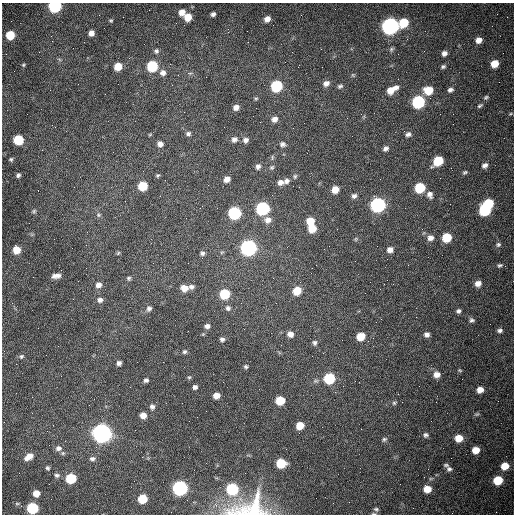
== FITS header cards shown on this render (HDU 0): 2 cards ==
NAXIS1  =                  512 /fastest changing axis
NAXIS2  =                  512 /next to fastest changing axis

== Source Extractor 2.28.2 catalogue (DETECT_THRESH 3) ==
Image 512 x 512 px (HDU 0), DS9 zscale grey, 1 PNG px = 1 image px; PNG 516 x 516 px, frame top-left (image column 1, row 512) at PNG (2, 3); no overlay
Background 1530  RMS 24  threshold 71.1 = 3 sigma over >= 5 px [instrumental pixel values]
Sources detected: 152; all 152 listed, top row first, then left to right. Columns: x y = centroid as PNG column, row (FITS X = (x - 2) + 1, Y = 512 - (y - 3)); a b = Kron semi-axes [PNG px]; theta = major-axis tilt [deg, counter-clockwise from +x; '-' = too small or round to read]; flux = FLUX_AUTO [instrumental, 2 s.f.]
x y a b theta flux
55 6 7 6 - 2.1e+05
182 12 6 5 - 1.0e+04
213 14 4 4 - 4.2e+03
188 17 6 6 - 2.2e+04
267 19 6 5 - 9.2e+03
111 20 5 4 - 1.8e+03
404 23 7 6 - 4.7e+04
390 26 8 7 - 7.3e+05
91 33 5 5 - 8.5e+03
10 35 6 6 - 4.4e+04
51 36 2 2 - 1.1e+03
479 40 6 6 - 1.1e+04
391 49 7 5 69 3.0e+03
156 51 7 6 - 3.8e+03
444 53 6 5 - 6.5e+03
494 64 6 6 - 2.4e+04
23 65 5 4 - 1.9e+03
118 66 6 6 - 2.6e+04
152 66 7 6 - 9.7e+04
443 66 5 4 - 3.1e+03
163 73 7 7 - 7.7e+03
189 73 8 4 0 2.6e+03
326 83 8 7 - 8.0e+03
276 86 7 7 - 1.3e+05
340 86 7 5 20 3.5e+03
395 87 7 5 26 6.7e+03
390 90 10 8 47 1.4e+04
428 90 8 7 - 3.4e+04
450 90 7 5 21 5.1e+03
105 94 2 2 - 9.1e+02
486 97 6 5 - 2.7e+03
418 102 7 7 - 2.0e+05
480 106 7 4 31 2.8e+03
236 107 6 5 - 8.0e+03
274 119 7 6 - 8.2e+03
293 128 2 2 - 7.9e+02
150 134 6 4 20 1.4e+03
188 134 6 5 - 3.8e+03
408 134 8 6 6 5.0e+03
234 139 8 7 - 6.1e+03
18 140 6 6 - 7.0e+04
246 140 7 6 - 6.2e+03
160 144 6 6 - 7.0e+03
282 144 7 7 - 5.0e+03
386 148 7 5 34 5.3e+03
272 157 8 3 78 2.2e+03
11 159 5 4 - 2.5e+03
438 161 8 6 39 6.0e+04
485 165 7 6 - 5.8e+03
258 166 7 6 - 5.2e+03
272 167 7 6 - 3.1e+03
465 172 6 4 21 2.5e+03
18 175 4 4 - 3.3e+03
157 175 5 4 - 2.1e+03
295 176 7 5 75 2.9e+03
227 179 6 5 - 1.0e+04
286 181 7 7 - 5.6e+03
280 182 8 7 - 7.7e+03
143 186 6 6 - 5.9e+04
420 188 7 6 - 8.7e+04
335 190 6 6 - 1.9e+04
430 195 9 7 -63 7.3e+03
354 196 7 6 - 5.2e+03
488 203 7 6 - 7.0e+04
378 205 7 7 - 4.4e+05
262 208 7 7 - 2.6e+05
485 210 8 7 - 1.2e+05
34 211 5 5 - 2.4e+03
234 213 7 7 - 2.0e+05
98 215 6 5 - 2.8e+03
268 220 8 8 - 9.4e+03
310 221 6 6 - 2.7e+04
312 228 6 6 - 3.4e+04
447 237 7 6 - 4.8e+04
430 238 8 7 - 9.1e+03
356 239 6 4 89 2.2e+03
498 244 6 6 - 3.2e+03
248 248 7 7 - 5.5e+05
16 250 7 6 - 2.3e+04
390 250 7 6 - 9.2e+03
222 252 6 4 19 1.8e+03
118 253 6 4 46 1.7e+03
202 253 7 6 - 4.5e+03
500 265 6 4 9 2.6e+03
56 276 9 5 9 8.1e+03
129 278 5 5 - 2.7e+03
273 278 2 2 - 7.8e+02
478 283 6 6 - 9.9e+03
98 285 7 6 - 8.0e+03
191 287 7 6 - 4.7e+03
184 288 7 6 - 1.4e+04
297 291 7 6 - 3.3e+04
224 294 7 6 - 7.0e+04
100 300 7 6 - 6.0e+03
276 303 3 2 - 1.2e+03
149 308 7 6 - 4.8e+03
228 308 7 7 - 4.6e+03
458 311 6 5 - 3.9e+03
381 319 2 2 - 8.7e+02
472 320 6 6 - 3.9e+03
207 326 6 5 - 5.6e+03
500 330 6 5 - 4.2e+03
290 334 7 6 - 9.9e+03
427 334 6 6 - 5.9e+03
361 336 6 6 - 3.1e+04
222 339 6 5 - 4.2e+03
314 343 7 6 - 4.0e+03
184 352 6 5 - 3.0e+03
21 356 7 6 - 3.5e+03
119 363 5 4 - 5.0e+03
246 367 5 5 - 2.8e+03
460 370 6 4 -20 1.8e+03
437 374 8 7 - 1.2e+04
189 377 5 5 - 1.9e+03
329 378 7 6 - 1.0e+05
146 380 5 5 - 3.9e+03
195 387 5 4 - 4.4e+03
480 390 6 5 - 1.3e+04
216 396 6 5 - 1.3e+04
280 401 7 6 - 4.4e+04
394 403 6 5 - 2.6e+03
152 407 6 6 - 4.8e+03
477 414 7 4 23 2.5e+03
143 415 5 5 - 1.2e+04
300 425 6 6 - 2.4e+04
102 433 8 7 - 1.3e+06
426 435 7 6 - 4.1e+03
459 438 7 6 - 2.4e+04
384 439 7 5 43 3.1e+03
58 448 9 8 - 7.7e+03
476 450 6 5 - 1.9e+04
29 457 10 6 34 1.5e+04
92 459 8 6 4 4.9e+03
281 463 7 6 - 6.1e+04
446 465 7 5 -15 2.8e+03
505 466 7 6 - 2.7e+04
47 468 6 5 - 2.8e+03
449 469 7 6 - 4.3e+03
57 475 7 6 - 4.2e+03
71 478 7 6 - 7.7e+04
498 480 7 6 - 5.0e+04
180 488 7 7 - 4.2e+05
232 489 7 7 - 1.5e+05
427 489 7 6 - 2.1e+04
36 493 6 6 - 1.5e+04
316 498 2 2 - 3.4e+03
142 499 7 6 - 4.3e+04
17 504 6 4 -1 2.2e+03
32 508 7 6 - 1.1e+05
249 508 54 27 12 1.2e+05
376 509 6 5 - 2.9e+03
374 514 6 3 -1 2.1e+03
At the frame edge (FLAGS 8, measured only in part): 4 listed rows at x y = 55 6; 32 508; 249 508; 374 514